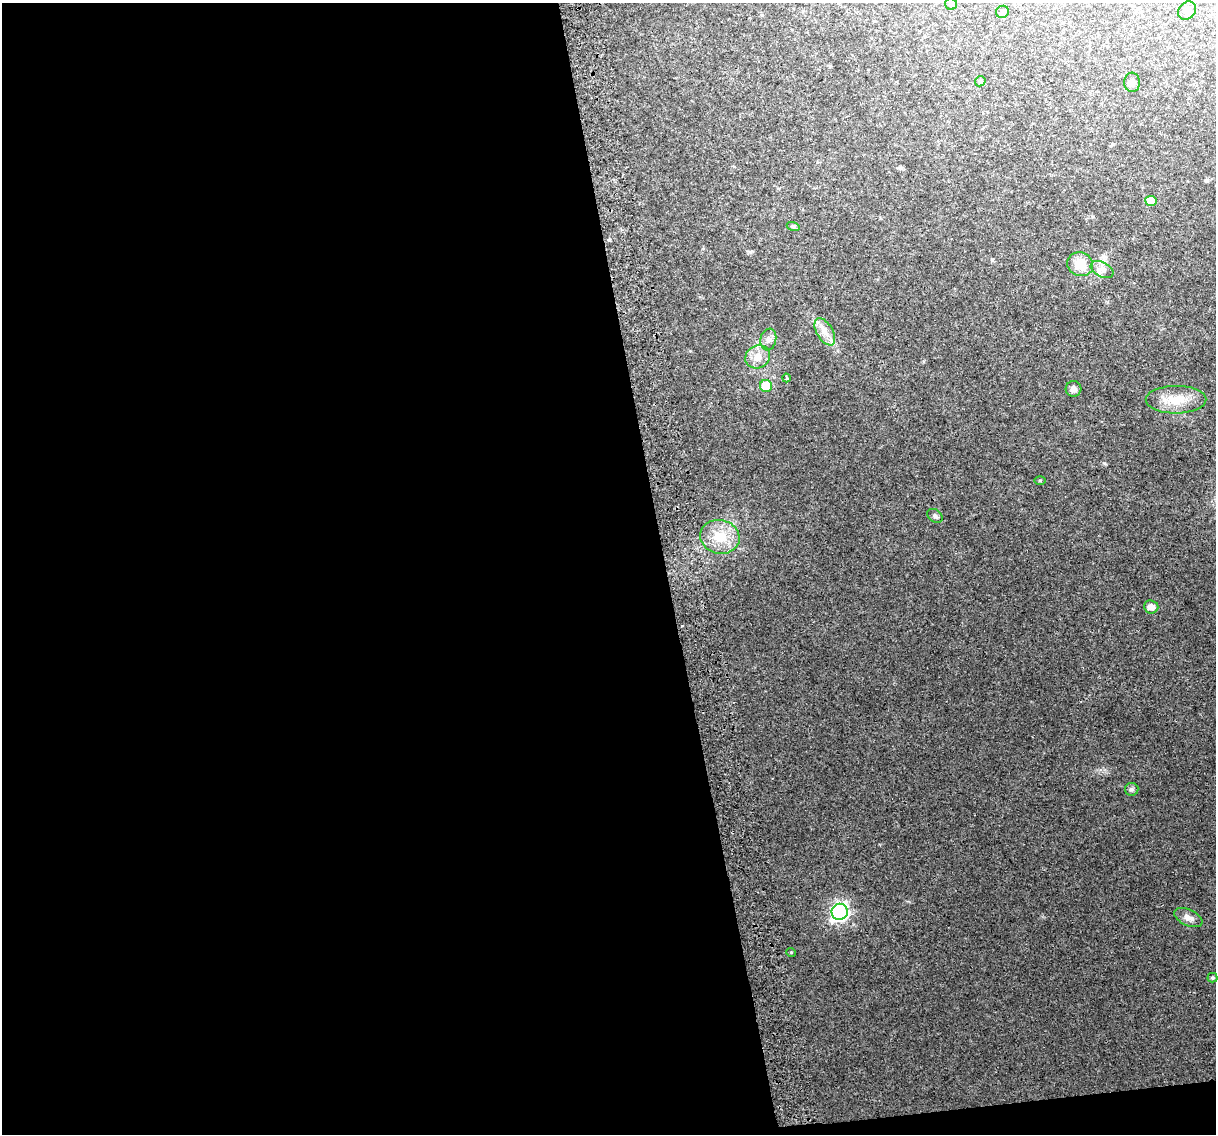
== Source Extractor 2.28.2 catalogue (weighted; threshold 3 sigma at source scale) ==
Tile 13 of 4 x 4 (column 1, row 4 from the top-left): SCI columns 42-1255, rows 81-1212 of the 4939 x 4638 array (HDU 1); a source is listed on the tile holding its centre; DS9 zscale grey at full resolution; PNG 1218 x 1136 px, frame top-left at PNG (2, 3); each listed source drawn as its Kron ellipse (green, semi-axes under 4 px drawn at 4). Shown black and unused: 56% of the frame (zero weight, under 2 of 3 exposures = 2% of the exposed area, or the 3 px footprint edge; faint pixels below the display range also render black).
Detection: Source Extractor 2.28.2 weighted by HDU 2 'WHT'; one run over the whole footprint, this tile lists its part. Background 0.0216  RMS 0.0096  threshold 0.0433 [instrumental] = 3 sigma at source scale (4.5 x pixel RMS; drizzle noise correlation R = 1.50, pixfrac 1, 0.0396/0.0396 arcsec/px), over >= 5 px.
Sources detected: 25; all 25 listed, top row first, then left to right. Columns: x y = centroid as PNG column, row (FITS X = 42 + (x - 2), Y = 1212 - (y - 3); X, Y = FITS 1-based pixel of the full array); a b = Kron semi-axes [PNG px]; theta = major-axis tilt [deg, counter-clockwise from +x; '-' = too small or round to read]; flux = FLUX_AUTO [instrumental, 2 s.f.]
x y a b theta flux
951 4 6 6 - 1.9
1187 11 10 8 47 3.5
1002 12 6 6 - 1.7
980 81 5 4 - 1.3
1132 82 10 8 88 3.6
1151 201 5 5 - 18
793 226 6 4 -18 1.5
1080 264 13 11 -24 16
1102 269 12 7 -27 5.1
825 332 15 8 -60 7.9
768 340 11 8 79 4.6
758 357 13 11 29 9.5
786 378 4 3 - 1.8
766 386 6 6 - 23
1073 389 8 7 - 3.9
1176 400 30 14 0 22
1040 480 6 4 1 1
935 516 8 6 -37 2.3
720 537 20 17 -13 22
1151 607 7 6 - 6
1132 789 7 6 - 2.7
840 912 8 8 - 300
1188 918 15 8 -25 5.8
791 952 5 3 - 0.83
1212 978 5 5 - 1.5
Unlisted compact peaks at least as high as the median listed source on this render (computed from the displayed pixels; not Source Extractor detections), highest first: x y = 1104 463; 992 260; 750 252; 690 351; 924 361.